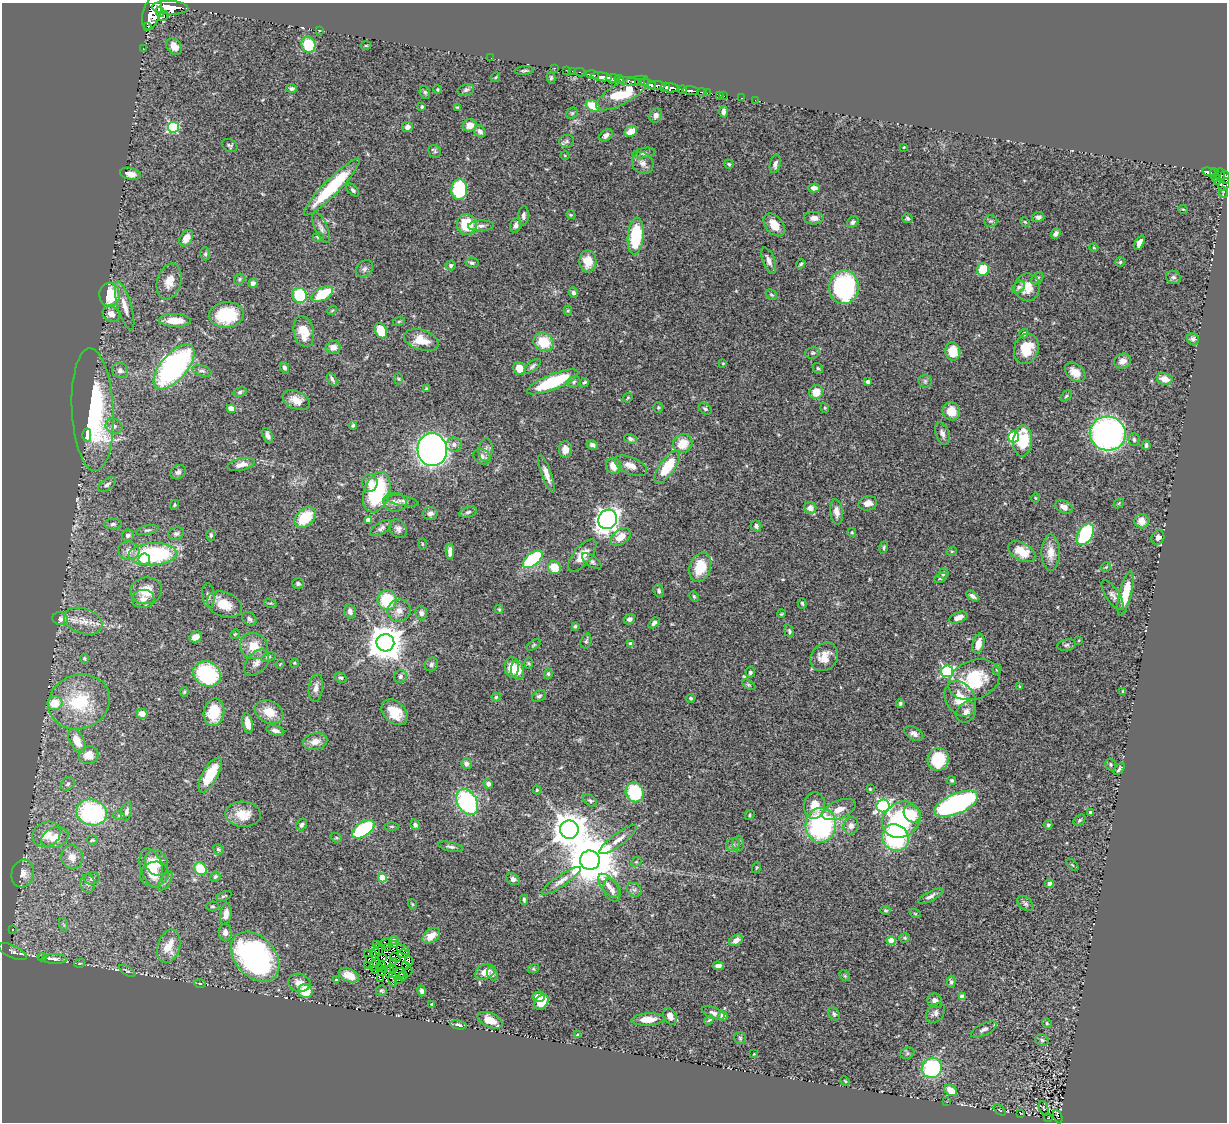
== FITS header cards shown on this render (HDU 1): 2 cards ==
NAXIS1  =                 1225
NAXIS2  =                 1120

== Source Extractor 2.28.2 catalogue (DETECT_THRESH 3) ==
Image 1225 x 1120 px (HDU 1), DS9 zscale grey, 1 PNG px = 1 image px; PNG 1229 x 1124 px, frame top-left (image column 1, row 1120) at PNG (2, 3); each listed source drawn as its Kron ellipse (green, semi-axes under 4 px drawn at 4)
Background 0.554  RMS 0.054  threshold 0.161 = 3 sigma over >= 5 px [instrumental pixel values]
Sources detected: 485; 10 with non-positive FLUX_AUTO (blend fragments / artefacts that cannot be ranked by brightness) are neither listed nor drawn; the other 475 listed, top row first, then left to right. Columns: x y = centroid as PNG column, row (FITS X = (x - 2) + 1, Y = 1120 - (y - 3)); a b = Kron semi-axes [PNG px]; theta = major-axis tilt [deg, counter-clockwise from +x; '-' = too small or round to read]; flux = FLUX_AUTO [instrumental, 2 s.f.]
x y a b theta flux
170 8 18 7 -3 2500
160 12 5 4 - 150
152 13 18 9 73 4900
163 16 5 3 - 180
147 26 3 2 - 190
319 30 3 2 - 2
308 45 8 7 - 140
366 45 5 3 - 3.7
174 47 9 7 -50 29
143 49 3 2 - 20
491 58 2 2 - 20
554 68 3 2 - 23
524 70 10 3 4 5.9
566 70 3 2 - 4.2
573 71 3 2 - 16
580 72 5 2 - 23
592 75 7 3 -15 100
495 77 5 3 - 3.6
602 77 10 4 -9 560
551 78 6 4 -76 5.3
613 79 7 4 -3 600
619 79 5 2 - 82
629 81 11 4 -7 91
638 82 3 2 - 130
641 82 3 3 - 140
648 84 8 3 -25 280
657 85 9 4 -2 260
665 87 3 3 - 240
291 88 5 4 - 6
670 88 9 4 -1 1100
437 89 4 3 - 3.8
466 90 8 6 13 9.3
683 90 4 3 - 250
691 91 8 3 -5 550
425 92 6 5 - 6
702 92 4 3 - 91
622 93 29 10 30 170
707 93 2 2 - 6.9
720 95 3 3 - 33
724 96 2 2 - 3.7
741 98 3 2 - 7.2
755 100 2 2 - 9
593 106 7 5 -34 77
422 107 3 3 - 5.1
457 107 3 3 - 3
723 112 6 4 90 11
572 113 6 5 - 4.8
656 115 7 6 - 14
470 125 7 6 - 35
173 127 5 5 - 350
407 127 5 5 - 14
480 131 6 5 - 13
631 131 7 5 32 45
606 135 7 5 41 15
567 141 7 6 - 9.9
230 146 8 6 -28 7.1
904 147 3 2 - 2.8
435 151 7 6 - 6.7
644 153 11 5 10 11
565 156 4 3 - 2.7
643 163 11 10 - 22
729 164 5 4 - 6.1
775 164 9 5 78 14
1209 172 7 3 -15 97
1214 173 4 3 - 32
130 174 10 6 -11 25
1220 175 6 3 -84 100
1216 177 3 3 - 26
1225 177 6 4 -76 220
1217 181 3 2 - 35
1224 185 7 5 52 25
332 187 39 7 46 280
814 188 5 4 - 19
459 189 10 8 89 220
353 190 7 4 -47 8
1223 192 5 4 - 8.4
1183 209 5 3 - 3
571 215 4 3 - 3.4
524 216 10 5 86 11
1038 217 6 5 - 11
814 218 10 6 -2 18
907 218 5 4 - 6.3
990 221 7 5 0 7.2
853 222 6 5 - 8.4
1025 222 5 3 - 3
467 224 10 10 - 140
516 225 7 5 72 14
774 225 13 8 -49 48
481 226 13 5 3 14
321 228 16 6 -66 17
1056 233 5 4 - 14
636 236 18 8 84 230
318 237 5 4 - 5.3
186 238 9 6 59 33
1139 243 8 4 62 19
1094 248 4 3 - 2.9
205 254 6 5 - 6
588 261 11 8 -89 51
769 261 14 6 -70 20
1120 262 5 4 - 4.7
472 263 6 5 - 7.8
801 264 5 3 - 4.4
451 265 5 5 - 6.3
364 269 10 7 45 11
983 269 6 6 - 110
1173 277 7 6 - 9.2
239 279 6 5 - 5.4
1037 279 7 5 42 7.7
169 281 18 12 74 46
253 283 5 4 - 12
844 287 17 15 88 470
1019 287 7 5 40 7
1027 287 13 12 - 51
573 293 5 4 - 9
322 294 12 6 29 140
109 295 12 10 -89 140
300 295 7 7 - 170
771 295 6 5 - 5.4
125 306 25 7 -74 39
332 310 5 4 - 4.1
568 310 5 4 - 4.3
111 314 9 7 -39 24
226 315 17 12 5 150
175 321 16 6 -2 72
399 321 6 4 19 4.1
304 331 16 10 -78 72
381 331 8 5 -68 95
1024 334 4 4 - 7.1
1193 339 6 5 - 10
421 340 18 10 -17 62
544 342 10 9 - 99
333 347 7 6 - 19
1026 349 15 12 72 89
953 351 9 7 -81 70
812 353 7 5 14 7.8
1122 361 9 7 20 23
723 363 4 2 - 2.4
533 366 10 4 40 9
174 367 27 13 50 920
284 368 6 4 -71 9.5
519 368 6 6 - 49
818 368 6 4 -41 5.3
120 370 8 7 - 15
202 371 10 5 -17 9.7
1075 372 11 8 -40 40
332 379 7 3 -60 8.3
399 379 5 3 - 3.7
1165 379 8 5 -12 37
925 381 6 6 - 8
553 382 27 7 22 240
574 382 7 5 25 7
584 382 5 3 - 4.9
868 382 4 4 - 17
427 389 4 4 - 5.8
240 392 7 4 16 7.4
816 392 7 7 - 47
1066 396 7 4 49 6.2
628 398 5 3 - 3.3
296 400 14 9 -23 42
658 407 5 5 - 5
825 408 5 3 - 3.3
231 409 4 4 - 43
705 409 7 5 -38 8.4
93 410 61 20 -87 570
951 411 9 8 - 53
353 425 4 3 - 5.2
114 426 8 7 - 17
942 433 12 6 -71 15
1108 433 18 17 - 1100
87 435 6 4 -89 43
268 435 8 4 -69 13
1013 437 5 5 - 270
630 439 6 4 -19 9.8
1134 440 6 6 - 8.6
1023 441 15 9 85 120
454 444 8 7 - 15
683 444 10 9 - 67
592 445 6 4 -28 12
1146 445 5 3 - 6.9
565 449 8 6 -89 26
432 450 16 14 -86 2200
486 450 11 7 85 17
482 457 9 7 -32 18
241 465 14 6 13 24
614 466 8 7 - 42
631 466 17 8 -23 36
667 467 19 7 55 140
178 472 8 6 36 12
546 474 20 5 -70 26
370 483 9 8 - 28
107 484 10 5 35 11
377 492 21 12 71 280
1035 498 5 3 - 3
403 501 16 5 -10 12
395 502 12 9 -9 22
868 503 9 7 13 25
1119 503 6 4 45 4.3
174 505 5 4 - 4.9
1064 507 9 6 -23 21
810 508 6 6 - 25
468 512 9 5 16 8.9
836 512 13 6 -83 24
430 513 7 6 - 14
305 518 12 8 43 130
608 519 10 9 - 1900
368 520 4 4 - 21
1142 521 7 7 - 35
113 524 9 5 2 9.8
756 526 5 5 - 11
381 528 12 5 31 12
398 529 10 8 -58 15
147 530 11 4 12 9.3
852 532 4 4 - 3.4
176 534 8 6 20 10
1085 534 11 7 61 270
128 535 6 5 - 13
211 535 6 4 -88 6.4
620 537 11 7 37 42
1158 538 7 6 - 16
422 544 5 3 - 3.7
884 547 6 4 72 5.1
129 551 11 9 -14 24
450 551 8 4 -88 18
952 551 5 3 - 3.4
1022 552 15 8 -30 64
1051 553 18 9 -89 45
153 554 24 11 2 400
582 555 19 9 50 50
144 559 6 5 - 30
533 559 11 6 40 320
592 561 11 5 -34 10
700 567 15 10 73 96
1106 567 5 4 - 4.1
554 568 6 6 - 80
944 573 5 4 - 7.8
940 578 7 4 27 6.5
298 583 6 5 - 8.6
146 591 16 13 8 58
659 591 6 5 - 7.9
1125 593 23 6 76 88
208 595 12 6 -84 13
1113 595 17 6 -57 18
694 596 5 3 - 4.7
973 596 7 4 -34 10
143 599 11 9 7 24
387 600 10 9 - 150
270 603 6 4 -16 4.6
802 603 5 4 - 5.5
224 604 18 12 -21 64
499 609 4 3 - 4.6
399 611 12 11 - 29
350 612 7 5 -72 16
421 613 7 6 - 13
781 614 4 3 - 3.3
958 618 10 5 21 26
60 619 8 6 -16 20
249 619 8 6 -45 11
629 619 6 5 - 12
83 621 20 12 -18 54
654 623 6 4 43 11
575 626 4 3 - 5.3
789 631 7 4 -75 5.8
235 634 5 4 - 3.4
196 637 6 5 - 25
1079 640 3 3 - 3.6
586 641 7 5 74 7.1
385 643 9 8 - 8500
631 644 4 4 - 18
978 644 10 5 76 36
534 645 8 4 34 5.4
1066 645 9 5 9 8.9
254 646 14 13 - 59
268 657 7 3 17 5.2
824 657 15 13 46 45
84 658 4 4 - 5.4
256 663 15 9 48 25
294 663 5 4 - 3.9
529 663 6 4 -88 4.4
280 664 4 3 - 3.1
431 664 7 6 - 8.9
512 667 10 7 -88 62
997 669 5 4 - 5.2
518 670 10 6 -80 42
947 671 6 6 - 510
750 672 5 5 - 6.5
207 674 14 12 -28 350
548 674 5 4 - 5.7
400 676 7 6 - 8.6
341 678 6 4 -25 6.8
974 680 26 19 22 190
749 685 7 4 -31 5.6
1019 686 4 2 - 2.6
316 688 14 7 83 19
1123 691 3 3 - 3.4
184 692 4 4 - 3.9
539 696 7 5 33 8.5
496 697 4 4 - 5.1
691 698 4 4 - 6
960 699 19 14 -58 83
79 702 31 27 19 230
55 703 7 6 - 78
900 703 4 4 - 5.5
214 712 14 10 78 110
269 712 15 11 -26 61
395 712 15 10 -43 75
966 712 11 9 52 21
142 714 5 5 - 37
248 723 10 5 -79 38
275 730 9 5 -15 14
914 733 10 6 -29 15
77 741 13 7 -63 60
315 742 12 8 13 30
88 755 10 8 17 50
938 759 11 10 - 130
466 764 5 5 - 11
1111 764 6 5 - 5.8
1119 769 7 3 51 7.2
210 775 20 7 61 110
952 780 4 4 - 5
68 784 8 6 43 9.2
488 784 5 4 - 9.6
870 789 4 3 - 3
537 790 4 4 - 4.5
635 792 10 8 -69 220
590 801 8 5 -36 7.5
467 802 14 9 -59 460
956 804 24 10 23 710
814 806 13 10 84 58
883 806 6 6 - 680
839 810 18 9 23 38
126 811 9 5 76 12
92 812 15 13 -16 440
1091 813 4 4 - 15
243 814 18 12 -3 64
912 814 9 7 -48 62
750 815 5 4 - 5.3
119 816 5 3 - 4.3
901 820 20 17 36 400
1079 820 6 4 41 6.3
302 825 6 4 56 7.4
415 825 5 4 - 8.1
821 825 17 15 87 580
1048 825 4 4 - 5.6
392 826 7 3 0 4.5
851 826 9 7 78 17
363 829 13 7 34 340
569 830 9 9 - 7400
46 834 14 12 26 56
55 838 14 10 20 56
336 838 6 4 -19 4.8
895 838 14 13 - 350
92 840 5 4 - 4.4
618 840 23 6 37 29
738 844 8 6 88 7.2
733 845 7 6 - 9.3
451 847 12 4 -12 11
218 849 5 5 - 5.8
72 857 12 11 - 40
590 860 10 9 - 19000
636 862 6 4 42 5.2
156 863 13 11 -61 62
1072 865 7 3 -45 3.4
151 868 20 10 -73 85
756 868 5 3 - 3.4
200 869 7 5 -51 100
23 873 14 11 76 34
154 874 14 12 17 58
215 877 5 4 - 5
382 878 5 4 - 86
92 879 7 6 - 11
513 879 7 5 -31 12
165 881 11 5 57 12
561 881 23 5 35 26
88 884 9 7 -80 15
1049 884 4 4 - 19
609 886 14 7 -51 23
612 890 12 8 -68 20
634 890 8 6 -41 11
224 896 8 2 23 4.3
930 896 13 5 29 13
524 900 5 3 - 5.5
412 904 5 3 - 3.5
1025 904 9 6 -39 10
212 906 6 4 0 4.8
886 910 5 4 - 4.2
915 913 5 3 - 3.3
226 914 11 5 81 27
64 925 7 4 -71 5.9
12 929 4 3 - 4.3
225 932 9 6 -89 20
431 936 10 6 36 39
905 938 5 4 - 4.9
394 940 5 3 - 6.9
736 940 7 5 31 20
891 940 4 4 - 62
386 943 5 2 - 2.7
377 944 4 3 - 5.3
395 944 3 3 - 9.5
169 946 17 11 74 68
387 947 3 2 - 4.4
378 950 6 2 -72 1.6
403 950 7 3 -33 0.7
12 952 15 6 -25 14
368 953 3 2 - 3.1
376 953 5 3 - 15
403 954 5 2 - 9.4
42 957 4 4 - 3.2
255 957 28 20 -48 930
395 957 5 2 - 2.6
383 958 3 2 - 3.1
54 959 12 5 0 14
370 960 2 2 - 4.8
409 961 5 2 - 5
393 962 2 2 - 2.7
80 963 5 3 - 4.5
376 963 2 2 - 0.72
382 965 3 2 - 2.5
406 965 3 2 - 0.83
368 966 2 2 - 3.4
374 966 5 2 - 3.6
718 966 5 4 - 12
379 968 4 2 - 6.7
393 969 3 2 - 2.1
533 969 6 4 17 3.8
376 970 3 2 - 3.5
385 970 2 2 - 4.7
127 971 9 4 -33 5.7
389 971 6 2 75 1.3
408 972 5 2 - 7.5
485 972 10 7 26 37
492 973 7 5 -69 9.8
399 974 7 5 26 14
349 975 11 6 -23 32
403 976 5 3 - 11
845 976 6 4 -45 4.6
380 979 4 3 - 4.4
398 979 2 2 - 70
336 980 3 3 - 3.5
393 980 7 2 -83 4.3
951 982 6 4 -89 6.6
299 983 11 9 -11 30
200 984 5 3 - 3.4
305 991 7 6 - 96
381 991 5 5 - 5.4
422 991 5 4 - 9.8
539 997 6 5 - 26
962 997 4 4 - 33
935 1001 7 7 - 19
541 1002 8 6 51 69
432 1004 4 3 - 3.1
713 1013 12 5 -20 14
935 1013 11 8 48 15
834 1014 7 5 -57 6.7
670 1016 9 6 -62 20
723 1016 4 4 - 47
648 1019 16 6 3 50
490 1020 13 7 -24 53
709 1020 5 3 - 4.3
1047 1023 5 4 - 5
458 1025 8 4 -12 11
984 1029 14 6 26 16
578 1035 4 3 - 9.7
740 1038 6 5 - 6.1
1042 1040 7 6 - 8.3
907 1053 7 5 23 8.3
754 1054 2 2 - 2.3
932 1068 10 10 - 330
845 1081 5 3 - 3.7
951 1090 7 5 -36 64
947 1102 2 2 - 2.6
1044 1108 7 4 -70 4.1
999 1110 7 2 -41 3
1021 1113 3 2 - 2.8
1058 1117 7 4 -68 19
1048 1118 4 3 - 10
At the frame edge (FLAGS 8, measured only in part): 2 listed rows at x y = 1225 177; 1224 185
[10 non-positive-flux detections neither listed nor drawn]